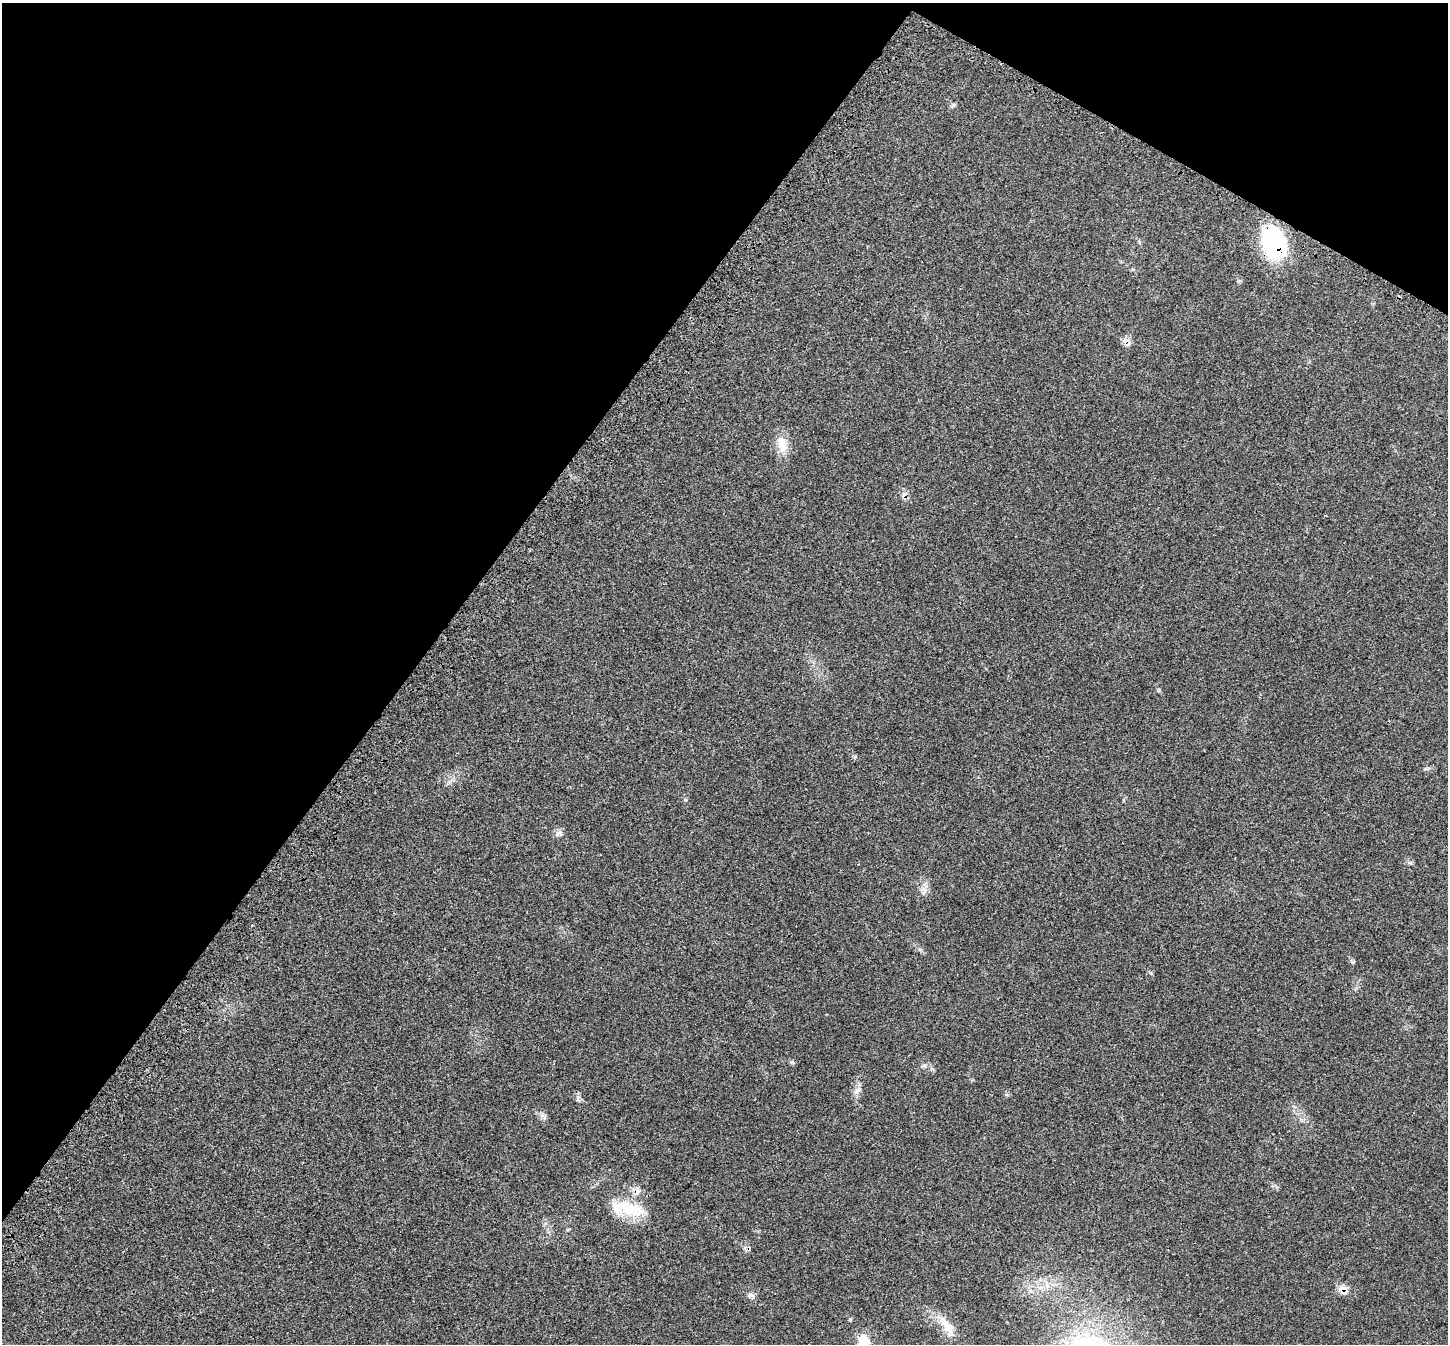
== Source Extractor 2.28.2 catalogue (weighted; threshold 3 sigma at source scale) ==
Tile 2 of 4 x 4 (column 2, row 1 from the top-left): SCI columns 1556-3001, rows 4276-5617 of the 6007 x 6004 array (HDU 1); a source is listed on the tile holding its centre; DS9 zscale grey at full resolution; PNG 1450 x 1346 px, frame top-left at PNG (2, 3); no overlay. Shown black and unused: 33% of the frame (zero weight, under 3 of 4 exposures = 8% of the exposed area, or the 3 px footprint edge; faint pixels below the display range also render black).
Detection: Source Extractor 2.28.2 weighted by HDU 2 'WHT'; one run over the whole footprint, this tile lists its part. Background 0.0209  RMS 0.0033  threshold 0.015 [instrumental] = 3 sigma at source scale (4.5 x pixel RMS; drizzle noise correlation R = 1.50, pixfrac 1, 0.05/0.05 arcsec/px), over >= 5 px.
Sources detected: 18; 1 cosmic-ray / hot-pixel residue — not listed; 1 inside a brighter listed object's ellipse — not listed separately; the other 16 listed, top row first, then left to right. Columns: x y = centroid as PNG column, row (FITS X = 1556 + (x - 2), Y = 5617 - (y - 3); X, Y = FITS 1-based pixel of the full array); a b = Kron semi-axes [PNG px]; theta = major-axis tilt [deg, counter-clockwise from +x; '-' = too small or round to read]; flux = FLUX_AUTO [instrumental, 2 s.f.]
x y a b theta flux
953 105 8 5 28 0.64
1274 243 33 23 -75 34
782 444 26 13 -77 5.2
904 496 13 7 87 1.5
685 800 6 4 -1 0.4
559 833 13 8 27 1.3
1410 863 6 5 - 0.63
924 891 15 6 87 1.8
857 1090 13 7 43 1.6
636 1190 15 11 -49 2.7
629 1210 39 17 15 11
1047 1285 7 4 -71 0.92
1342 1290 15 10 -57 2.4
751 1295 11 6 -7 1.2
946 1326 32 12 -59 6.2
864 1341 17 13 -66 5.3
Overlapping masked pixels (flux is a lower limit): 4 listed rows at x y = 1274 243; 904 496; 636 1190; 1342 1290
Isophote crosses this tile's border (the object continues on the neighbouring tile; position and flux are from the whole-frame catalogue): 1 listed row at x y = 864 1341